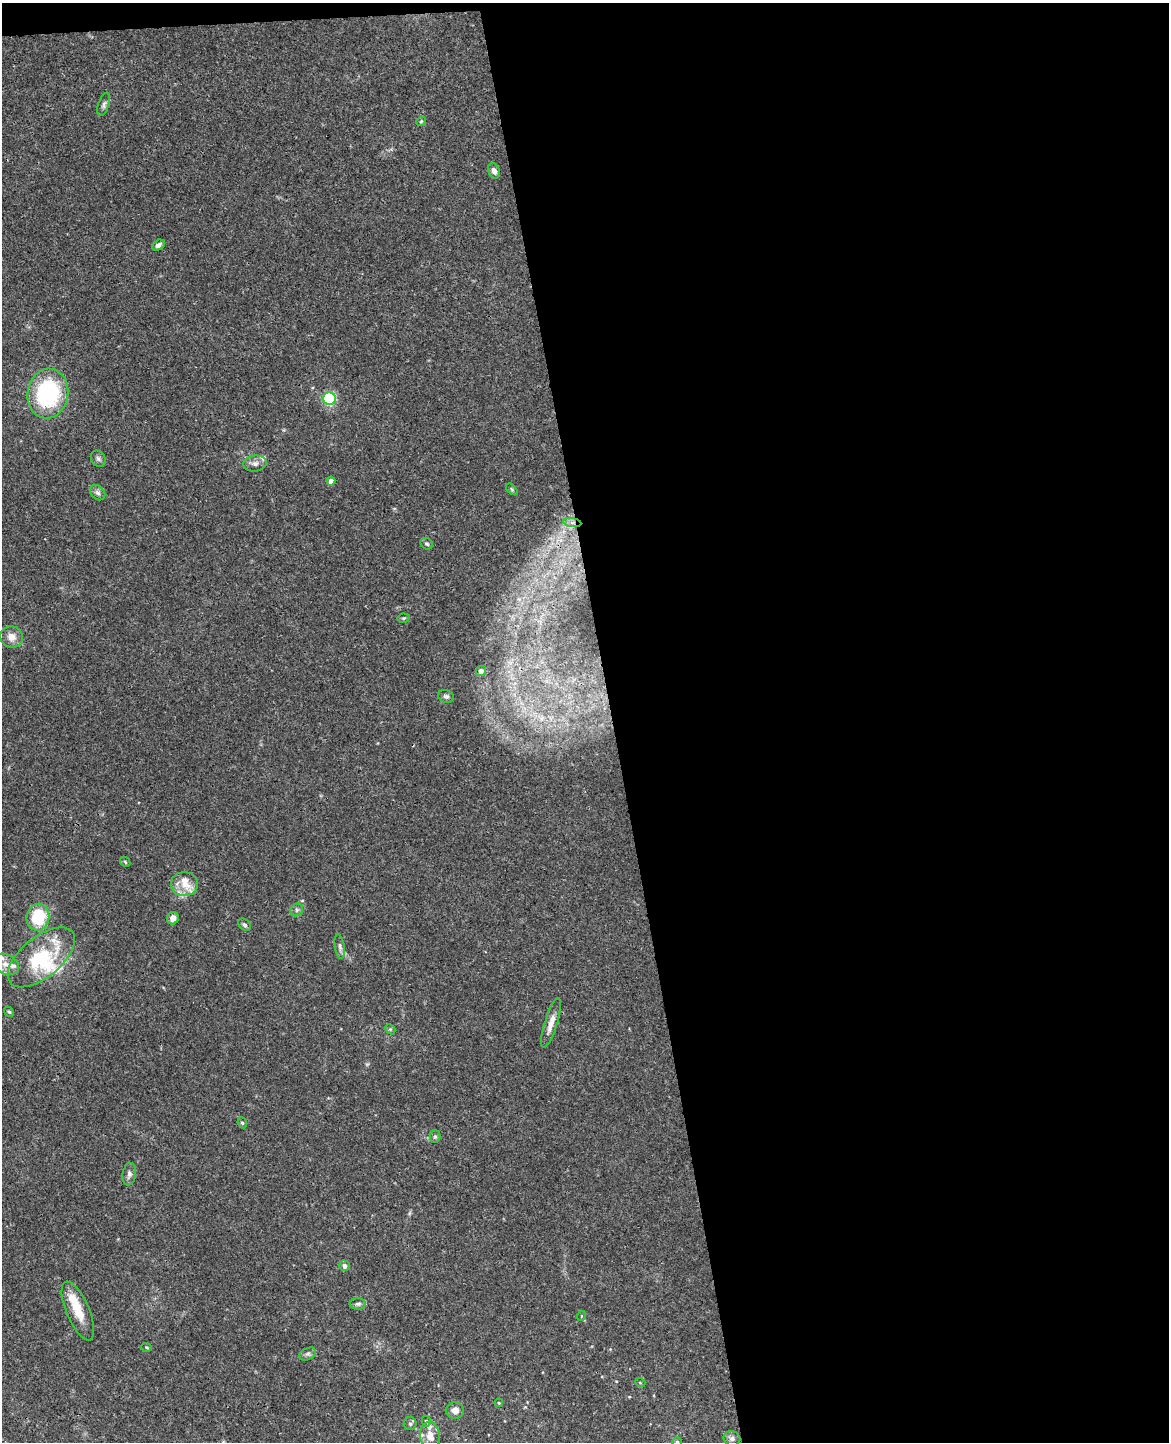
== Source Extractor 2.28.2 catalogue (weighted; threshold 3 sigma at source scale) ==
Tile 4 of 4 x 3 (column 4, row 1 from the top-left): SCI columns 3558-4724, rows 3028-4467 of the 4782 x 4720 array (HDU 1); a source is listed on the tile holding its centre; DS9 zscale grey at full resolution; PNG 1171 x 1444 px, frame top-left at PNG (2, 3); each listed source drawn as its Kron ellipse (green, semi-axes under 4 px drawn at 4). Shown black and unused: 48% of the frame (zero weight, under 3 of 4 exposures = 6% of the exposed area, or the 3 px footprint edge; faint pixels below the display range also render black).
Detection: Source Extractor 2.28.2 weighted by HDU 2 'WHT'; one run over the whole footprint, this tile lists its part. Background 0.043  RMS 0.0031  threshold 0.0138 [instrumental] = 3 sigma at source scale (4.5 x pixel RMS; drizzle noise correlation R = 1.50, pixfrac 1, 0.05/0.05 arcsec/px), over >= 5 px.
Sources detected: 56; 10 inside a brighter listed object's ellipse — not listed separately; the other 46 listed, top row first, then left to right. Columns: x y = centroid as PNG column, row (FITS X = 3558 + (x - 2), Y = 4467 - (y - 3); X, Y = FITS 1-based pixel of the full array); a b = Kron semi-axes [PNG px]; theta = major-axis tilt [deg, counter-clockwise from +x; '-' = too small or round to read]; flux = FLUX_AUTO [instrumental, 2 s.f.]
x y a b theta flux
104 104 12 5 73 0.95
421 121 5 4 - 0.38
494 171 8 5 -65 1.4
158 245 7 5 29 0.98
48 394 25 20 81 35
330 399 6 6 - 30
98 459 8 7 - 0.86
255 463 12 8 6 1.6
331 481 4 4 - 2.2
512 489 7 4 -46 0.42
98 493 9 6 -44 0.97
572 523 9 4 -8 1
427 544 6 5 - 0.53
404 618 6 4 11 0.41
12 637 11 10 - 2.6
481 671 5 5 - 1.2
446 696 8 6 -16 0.8
125 862 6 4 -47 0.42
185 884 13 12 - 3.4
297 910 7 5 47 0.71
38 917 13 11 81 14
173 918 6 6 - 1.8
244 925 7 5 -40 0.63
340 946 12 5 -82 1
41 957 40 20 39 24
6 964 14 9 -24 2.9
9 1012 5 4 - 0.42
551 1023 26 6 73 3
390 1029 6 4 -44 0.42
242 1123 6 4 -66 0.48
435 1136 6 5 - 0.55
129 1174 11 6 81 1.3
344 1266 5 5 - 1.4
358 1304 8 6 1 0.77
78 1311 31 11 -67 6.7
581 1316 5 3 - 0.22
147 1347 5 3 - 0.33
308 1354 9 5 26 0.89
640 1382 5 3 - 0.26
499 1403 4 4 - 0.33
455 1410 9 8 - 2
426 1421 5 4 - 0.5
410 1424 6 6 - 0.74
430 1436 14 10 -82 3.6
732 1438 8 7 - 1
677 1442 5 4 - 0.4
Overlapping masked pixels (flux is a lower limit): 1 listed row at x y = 572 523
Isophote crosses this tile's border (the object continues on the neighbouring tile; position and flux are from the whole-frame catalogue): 2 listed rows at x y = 6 964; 677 1442